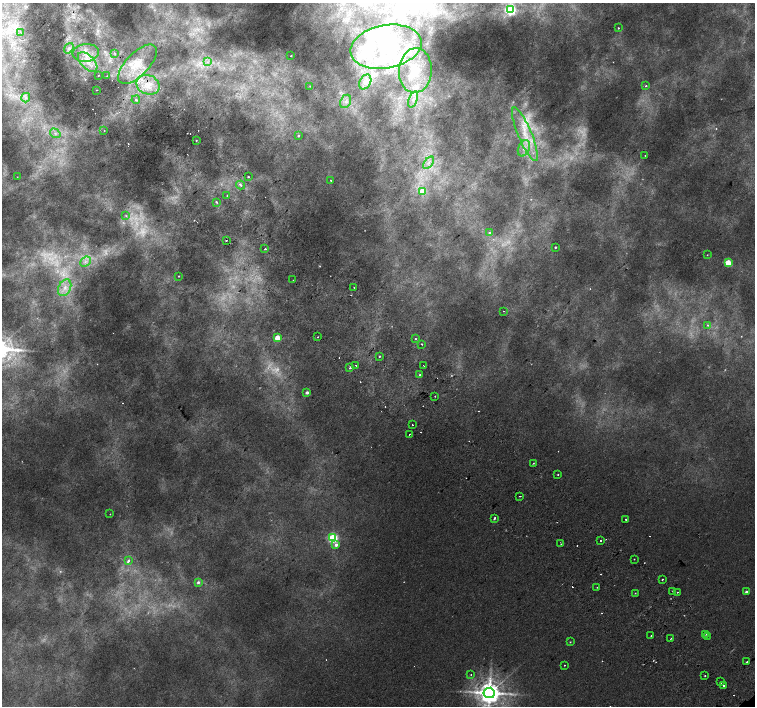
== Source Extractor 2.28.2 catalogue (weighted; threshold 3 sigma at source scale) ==
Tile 11 of 4 x 4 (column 3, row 3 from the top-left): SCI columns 3055-4560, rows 1606-3013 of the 6117 x 6089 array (HDU 1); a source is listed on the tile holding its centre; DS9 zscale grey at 2 x 2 block average (1 PNG px = mean of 2 x 2 image px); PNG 757 x 708 px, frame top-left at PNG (2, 3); each listed source drawn as its Kron ellipse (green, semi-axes under 4 px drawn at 4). Shown black and unused: <1% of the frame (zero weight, under 2 of 3 exposures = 3% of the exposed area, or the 3 px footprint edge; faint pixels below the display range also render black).
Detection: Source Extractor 2.28.2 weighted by HDU 2 'WHT'; one run over the whole footprint, this tile lists its part. Background 0.00965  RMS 0.0042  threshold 0.0189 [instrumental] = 3 sigma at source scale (4.5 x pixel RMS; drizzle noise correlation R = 1.50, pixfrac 1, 0.0396/0.0396 arcsec/px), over >= 5 px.
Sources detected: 139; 10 too faint to see at this stretch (2 x 2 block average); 6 inside a brighter object's white glare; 21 cosmic-ray / hot-pixel residue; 1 long thin detection or spike segment (spike, bleed or trail) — neither listed nor drawn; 5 inside a brighter listed object's ellipse — not listed separately; the other 96 listed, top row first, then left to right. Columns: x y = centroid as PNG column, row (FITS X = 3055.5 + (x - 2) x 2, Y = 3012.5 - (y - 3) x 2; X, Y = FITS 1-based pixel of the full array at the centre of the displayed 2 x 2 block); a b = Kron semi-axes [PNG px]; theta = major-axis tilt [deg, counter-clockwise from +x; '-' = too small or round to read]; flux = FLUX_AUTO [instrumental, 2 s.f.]
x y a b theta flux
510 10 4 4 - 140
619 28 2 2 - 0.68
21 33 2 2 - 0.31
386 47 36 21 10 75
69 48 6 4 52 3.3
86 53 13 9 6 17
115 53 2 2 - 1.1
291 56 2 2 - 1.5
88 62 12 6 -47 14
207 62 4 2 - 1.4
138 64 25 11 46 26
415 71 22 16 86 38
98 76 2 2 - 1.2
107 76 2 2 - 1.4
365 82 8 5 60 5.6
148 85 12 9 -22 16
310 86 2 2 - 0.53
646 86 2 2 - 1.1
97 90 2 2 - 0.71
26 98 5 4 - 2.5
413 99 9 3 70 3.4
136 100 4 3 - 2
346 101 7 5 64 4.5
104 130 2 2 - 0.6
55 133 6 3 -35 2.9
525 134 29 7 -67 23
298 136 2 2 - 1.1
196 141 2 2 - 0.72
524 148 8 5 65 6.5
645 155 2 2 - 0.38
428 163 7 2 52 2.2
17 177 2 2 - 0.8
248 177 2 2 - 0.8
331 180 2 2 - 0.84
240 185 4 3 - 3.3
423 191 3 3 - 21
227 196 2 2 - 2.5
216 202 2 2 - 2.4
126 216 3 2 - 0.97
489 232 2 2 - 4
226 240 2 2 - 2.1
555 247 2 2 - 1.1
265 249 2 2 - 4.9
707 255 2 2 - 0.43
85 262 6 4 41 3.3
728 263 3 3 - 40
178 276 2 2 - 0.55
293 280 2 2 - 0.54
354 287 2 2 - 1.2
65 288 9 6 65 7.4
504 311 2 2 - 0.79
708 325 2 2 - 1.2
318 337 2 2 - 0.96
277 338 3 3 - 27
415 339 2 2 - 1.3
422 344 2 2 - 2.2
379 356 2 2 - 2.6
356 365 2 2 - 0.49
423 365 2 2 - 0.57
350 367 2 2 - 2.9
420 375 2 2 - 0.62
307 393 2 2 - 3.6
435 396 2 2 - 0.51
412 425 2 2 - 1.4
409 434 2 2 - 1.5
533 463 2 2 - 0.82
558 475 2 2 - 0.6
520 496 2 2 - 1.4
110 514 2 2 - 1.4
494 518 3 2 - 3.5
625 519 2 2 - 6.5
333 538 3 3 - 130
600 540 2 2 - 1.2
561 544 2 2 - 0.68
336 545 4 3 - 3.9
634 559 2 2 - 0.76
128 561 3 2 - 3.2
662 579 2 2 - 1.8
198 582 3 3 - 2.2
597 587 2 2 - 0.42
673 591 2 2 - 0.76
677 592 2 2 - 1.1
746 592 2 2 - 2.7
635 593 2 2 - 0.51
706 634 2 2 - 0.82
651 636 2 2 - 1
707 637 2 2 - 2.1
671 638 2 2 - 0.46
570 642 3 2 - 0.58
747 662 2 2 - 2.2
565 665 2 2 - 0.78
471 675 2 2 - 1.3
705 676 2 2 - 0.56
721 682 2 2 - 5.5
723 685 2 2 - 1.9
489 693 5 5 - 1300
Overlapping masked pixels (flux is a lower limit): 1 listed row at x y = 226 240
Isophote crosses this tile's border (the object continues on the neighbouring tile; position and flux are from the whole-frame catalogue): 2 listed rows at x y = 510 10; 489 693
Diffuse or blended objects may show on this block-average render without a row.